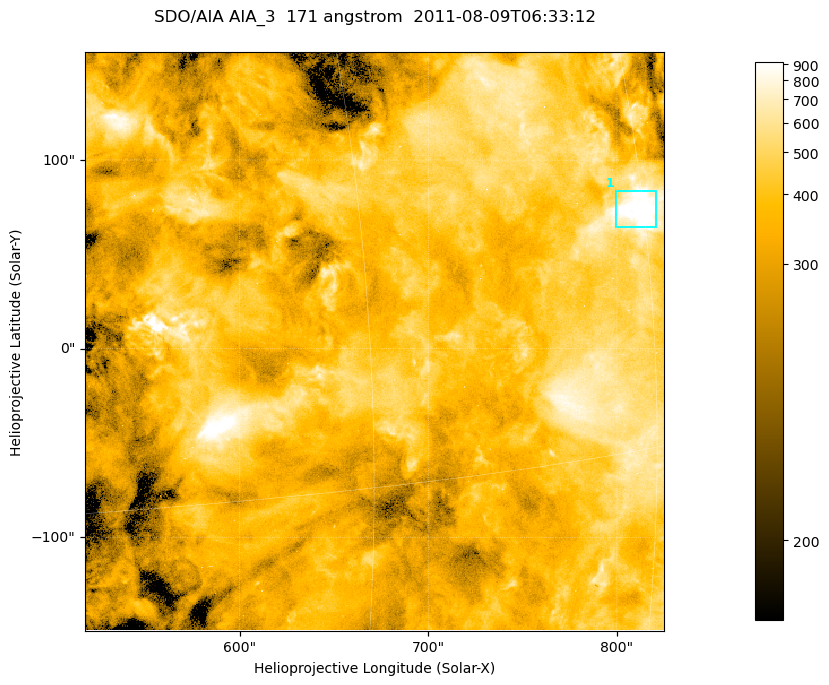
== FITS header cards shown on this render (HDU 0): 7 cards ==
TELESCOP= 'SDO/AIA '
INSTRUME= 'AIA_3   '
WAVELNTH=                  171
WAVEUNIT= 'angstrom'
DATE-OBS= '2011-08-09T06:33:12.34'
CTYPE1  = 'HPLN-TAN'
CTYPE2  = 'HPLT-TAN'

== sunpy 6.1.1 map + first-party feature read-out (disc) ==
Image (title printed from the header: SDO/AIA AIA_3  171 angstrom  2011-08-09T06:33:12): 512 x 512 px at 0.599 arcsec/px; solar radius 946 arcsec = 1578 px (partial field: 3.3% of the solar disc is inside the frame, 100% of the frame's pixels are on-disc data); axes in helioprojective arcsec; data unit not stated in the header (colour bar unlabelled)
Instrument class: DISC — disc imager (sunpy class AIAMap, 171 A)
Bright regions (active regions / flare kernels): reference = the on-disc median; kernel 5 px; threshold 5 sigma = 540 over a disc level ~378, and >= 1.15x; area >= 262 px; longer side >= 6 px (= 3.6 arcsec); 1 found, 1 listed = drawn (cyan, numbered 1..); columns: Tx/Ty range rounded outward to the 2 arcsec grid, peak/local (2 s.f.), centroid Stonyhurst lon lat
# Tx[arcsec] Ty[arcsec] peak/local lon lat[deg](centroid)
1 798..822 64..84 3.4 +60 +8